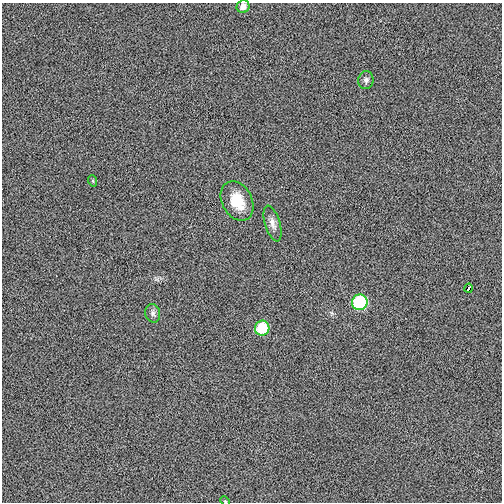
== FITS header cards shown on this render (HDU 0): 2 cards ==
NAXIS1  =                  500
NAXIS2  =                  500

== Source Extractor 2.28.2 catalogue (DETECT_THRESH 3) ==
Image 500 x 500 px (HDU 0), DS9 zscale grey, 1 PNG px = 1 image px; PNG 504 x 504 px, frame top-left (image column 1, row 500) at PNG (2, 3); each listed source drawn as its Kron ellipse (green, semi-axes under 4 px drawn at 4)
Background -3.73e-04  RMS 0.008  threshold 0.0241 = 3 sigma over >= 5 px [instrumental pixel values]
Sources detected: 10; all 10 listed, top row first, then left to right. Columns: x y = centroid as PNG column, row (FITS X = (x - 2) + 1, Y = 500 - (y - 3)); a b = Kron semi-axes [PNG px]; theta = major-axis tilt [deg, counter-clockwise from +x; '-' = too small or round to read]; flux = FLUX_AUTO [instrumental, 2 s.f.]
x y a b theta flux
243 7 6 6 - 3.6
366 80 9 7 82 1.8
93 181 6 3 -72 0.52
237 201 21 15 -62 13
273 223 18 7 -73 3.5
468 288 4 3 - 1.9
360 302 8 7 - 42
153 313 9 7 -75 1.9
262 328 7 7 - 19
225 501 5 3 - 0.54
At the frame edge (FLAGS 8, measured only in part): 1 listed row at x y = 225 501